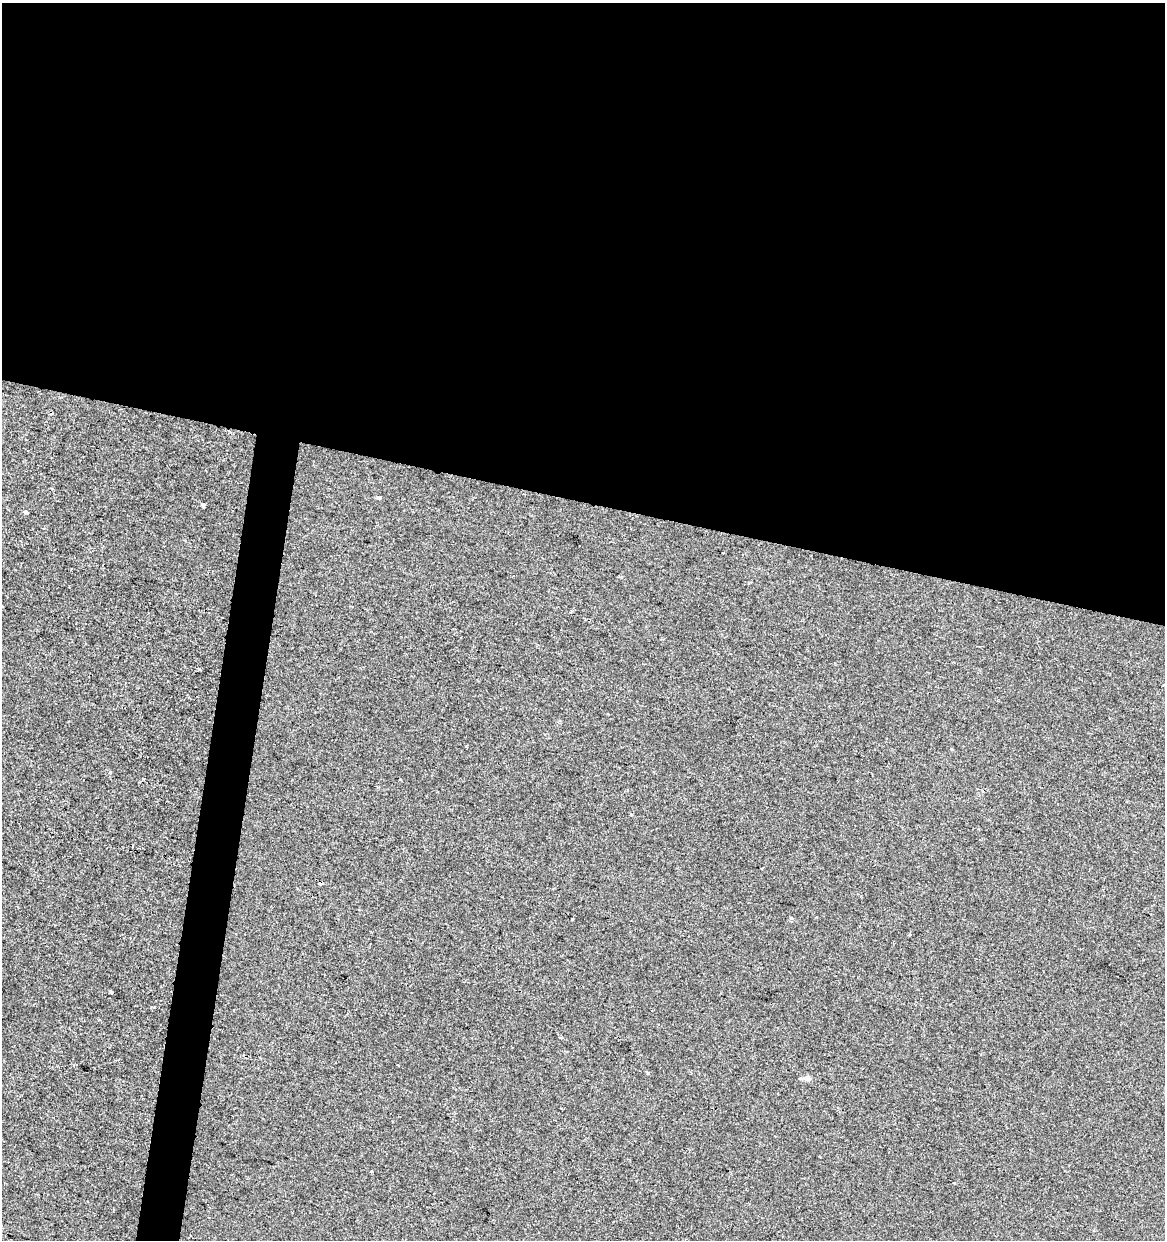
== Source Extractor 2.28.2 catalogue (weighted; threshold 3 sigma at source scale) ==
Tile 3 of 4 x 4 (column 3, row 1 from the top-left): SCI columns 2610-3772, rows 3715-4952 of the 5158 x 4958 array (HDU 1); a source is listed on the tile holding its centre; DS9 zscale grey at full resolution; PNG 1167 x 1242 px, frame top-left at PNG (2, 3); no overlay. Shown black and unused: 43% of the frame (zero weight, under 2 of 3 exposures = <1% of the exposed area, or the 3 px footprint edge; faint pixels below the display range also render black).
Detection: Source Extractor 2.28.2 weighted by HDU 2 'WHT'; one run over the whole footprint, this tile lists its part. Background -5.27e-04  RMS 0.0042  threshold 0.019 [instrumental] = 3 sigma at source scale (4.5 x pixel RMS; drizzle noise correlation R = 1.50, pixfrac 1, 0.0396/0.0396 arcsec/px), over >= 5 px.
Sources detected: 16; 2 cosmic-ray / hot-pixel residue — not listed; the other 14 listed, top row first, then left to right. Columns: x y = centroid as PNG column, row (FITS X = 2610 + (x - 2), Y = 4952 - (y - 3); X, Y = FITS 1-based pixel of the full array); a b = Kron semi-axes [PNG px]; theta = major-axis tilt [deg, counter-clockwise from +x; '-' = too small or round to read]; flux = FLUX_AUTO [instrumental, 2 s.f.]
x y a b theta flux
379 498 3 3 - 2.8
203 505 4 3 - 3.1
25 512 4 4 - 1.1
723 553 2 2 - 0.36
1109 718 3 2 - 0.28
631 814 4 3 - 0.61
762 868 3 2 - 0.69
320 883 4 3 - 11
791 918 5 3 - 0.57
111 992 3 3 - 1.3
560 1037 3 3 - 0.87
647 1072 4 3 - 0.46
807 1078 9 7 -10 1.5
371 1172 3 2 - 0.48
Overlapping masked pixels (flux is a lower limit): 1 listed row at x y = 320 883
Unlisted compact peaks at least as high as the median listed source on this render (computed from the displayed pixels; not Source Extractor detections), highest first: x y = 110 772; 143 779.